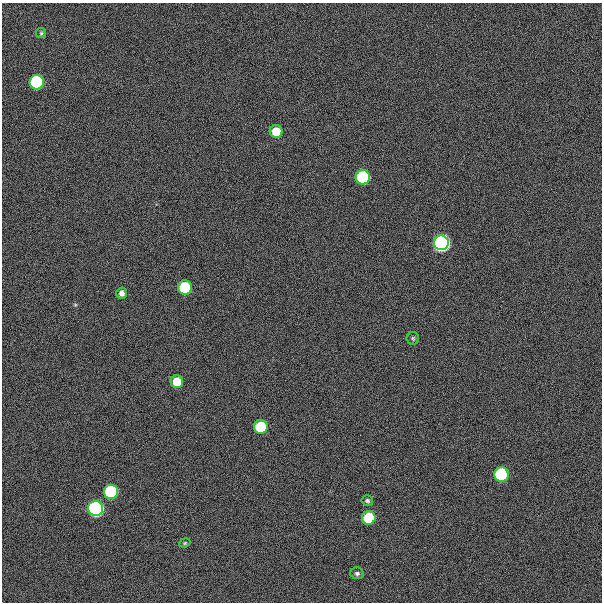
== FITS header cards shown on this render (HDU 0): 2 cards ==
NAXIS1  =                  600
NAXIS2  =                  600

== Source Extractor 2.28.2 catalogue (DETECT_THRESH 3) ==
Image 600 x 600 px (HDU 0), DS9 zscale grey, 1 PNG px = 1 image px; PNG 604 x 604 px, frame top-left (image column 1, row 600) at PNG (2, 3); each listed source drawn as its Kron ellipse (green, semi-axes under 4 px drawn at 4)
Background 300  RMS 19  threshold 57.6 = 3 sigma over >= 5 px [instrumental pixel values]
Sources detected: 17; all 17 listed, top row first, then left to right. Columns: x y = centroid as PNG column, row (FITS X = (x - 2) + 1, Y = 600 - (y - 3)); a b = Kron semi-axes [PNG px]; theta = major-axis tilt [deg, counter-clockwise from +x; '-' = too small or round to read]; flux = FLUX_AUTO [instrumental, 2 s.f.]
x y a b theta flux
41 33 5 5 - 2.0e+03
37 82 7 7 - 2.2e+05
276 131 6 6 - 2.9e+04
363 177 7 7 - 2.1e+05
441 243 7 7 - 1.1e+06
185 287 7 7 - 1.0e+05
122 293 5 5 - 5.8e+03
413 338 6 6 - 2.3e+03
177 382 6 6 - 3.1e+04
261 427 7 7 - 8.9e+04
501 475 7 7 - 2.1e+05
111 492 7 7 - 2.1e+05
367 501 6 5 - 2.9e+03
96 508 7 7 - 6.3e+05
369 518 7 7 - 7.5e+04
185 543 6 4 23 1.6e+03
357 573 7 6 - 3.3e+03